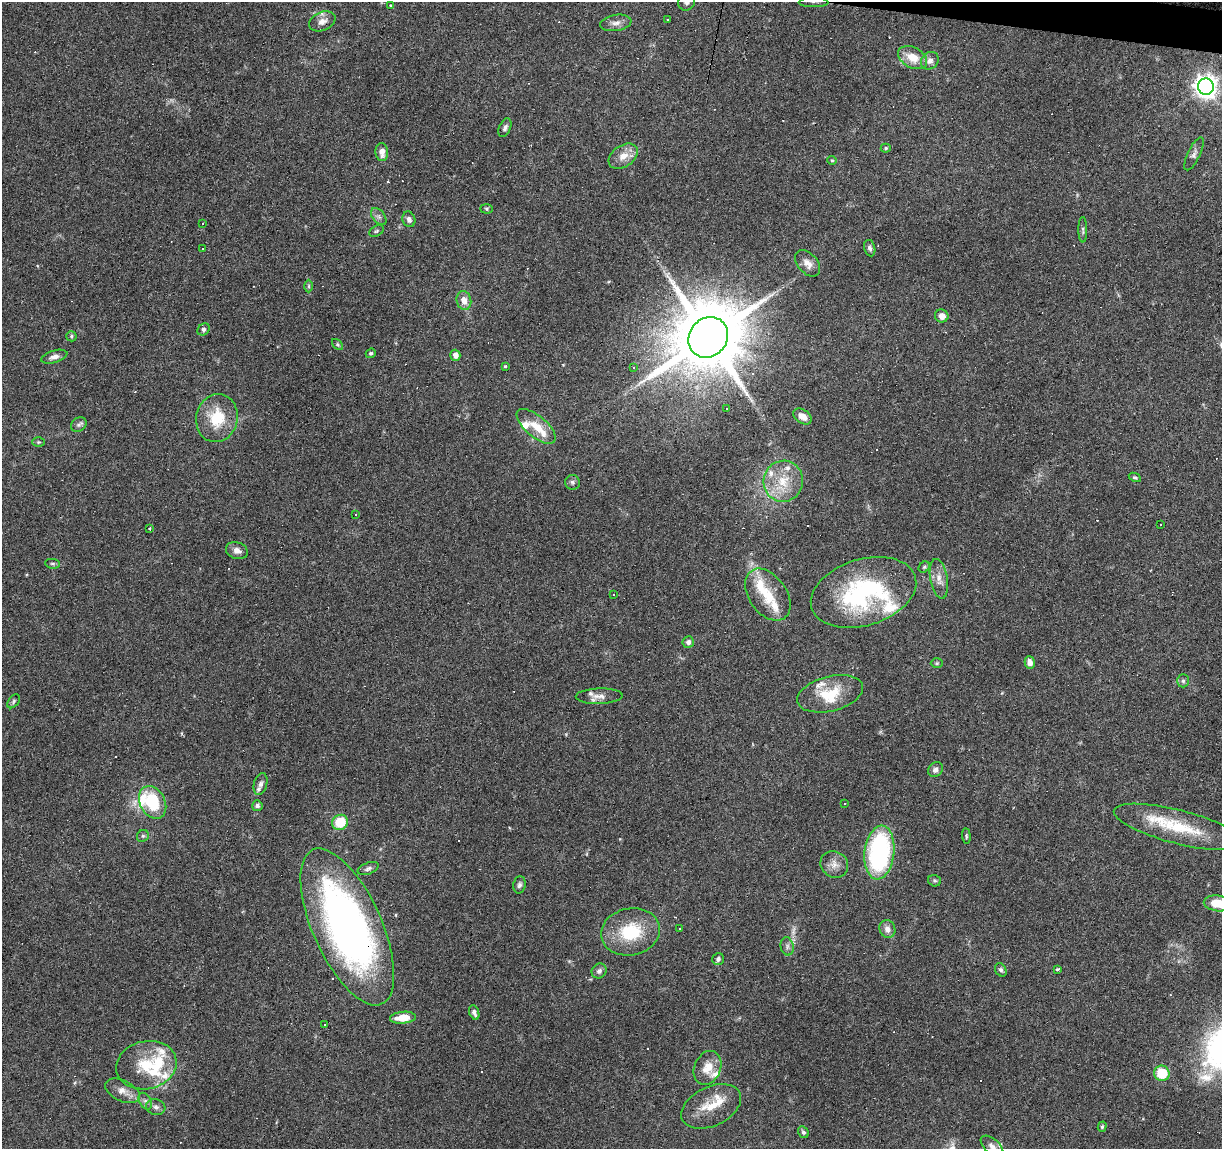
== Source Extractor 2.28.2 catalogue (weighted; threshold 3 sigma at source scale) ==
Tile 10 of 4 x 4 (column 2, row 3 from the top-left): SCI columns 1227-2446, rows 1429-2575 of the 4885 x 5090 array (HDU 1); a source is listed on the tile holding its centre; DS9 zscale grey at full resolution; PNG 1224 x 1151 px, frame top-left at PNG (2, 2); each listed source drawn as its Kron ellipse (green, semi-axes under 4 px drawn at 4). Shown black and unused: <1% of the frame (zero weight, under 3 of 6 exposures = <1% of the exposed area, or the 3 px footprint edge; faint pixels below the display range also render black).
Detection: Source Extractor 2.28.2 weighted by HDU 2 'WHT'; one run over the whole footprint, this tile lists its part. Background 0.0705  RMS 0.0045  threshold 0.0185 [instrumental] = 3 sigma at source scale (4.09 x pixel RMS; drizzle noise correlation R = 1.36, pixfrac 0.8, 0.0396/0.0396 arcsec/px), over >= 5 px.
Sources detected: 160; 1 too faint to see at this stretch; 40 cosmic-ray / hot-pixel residue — neither listed nor drawn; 20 inside a brighter listed object's ellipse — not listed separately; the other 99 listed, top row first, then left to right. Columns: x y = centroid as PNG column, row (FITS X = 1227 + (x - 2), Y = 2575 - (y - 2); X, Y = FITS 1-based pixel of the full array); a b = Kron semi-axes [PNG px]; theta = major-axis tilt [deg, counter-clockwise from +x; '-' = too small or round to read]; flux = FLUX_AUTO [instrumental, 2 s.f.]
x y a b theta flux
687 2 9 8 - 2.3
814 2 15 2 0 1.2
391 6 4 3 - 0.44
667 20 3 3 - 0.82
322 21 14 9 24 3.3
616 23 16 8 9 2.7
913 57 15 10 -28 6.4
930 61 9 8 - 2.2
1206 87 8 8 - 310
505 128 10 5 67 1.5
886 148 5 4 - 0.58
382 152 9 6 -85 3.3
1194 154 18 6 65 1.9
623 156 16 10 33 5.1
832 160 4 4 - 0.46
487 209 6 4 -2 0.61
379 217 10 6 -52 1.4
409 219 8 6 -71 1.6
202 223 3 2 - 0.45
1083 230 13 4 90 1.1
376 231 8 5 27 0.7
870 248 8 5 -76 1.2
203 249 3 2 - 0.47
808 263 15 10 -47 3.5
309 286 6 4 -90 0.63
464 300 9 7 -77 3.7
942 316 7 6 - 3.1
204 329 7 5 46 1
71 336 5 5 - 0.81
708 337 21 19 50 4500
337 344 7 4 -46 0.6
371 353 5 4 - 0.78
455 355 5 5 - 2.7
54 357 13 6 16 2.2
505 366 4 4 - 0.53
633 367 3 3 - 2.3
727 408 3 2 - 0.46
803 416 10 6 -33 3.9
217 418 24 20 78 16
79 425 8 6 38 1.2
536 426 24 10 -40 8.5
38 442 6 5 - 0.64
1135 477 6 4 -28 0.71
783 481 20 19 - 12
572 482 7 7 - 1.2
356 514 3 2 - 0.33
1160 524 3 3 - 0.77
150 528 3 3 - 1.6
237 551 11 8 -19 2.3
53 564 7 5 -6 0.76
924 567 6 5 - 0.66
939 579 20 8 -80 4
863 592 54 33 17 65
614 595 3 2 - 0.31
768 595 29 18 -55 12
688 642 6 5 - 1.4
937 663 6 5 - 0.64
1030 663 6 5 - 2.5
1183 681 6 5 - 0.92
830 694 34 17 14 15
599 696 23 8 1 3.1
14 701 8 5 52 0.84
936 770 8 6 38 1.9
261 784 11 6 75 1.7
153 802 17 12 -62 22
845 803 3 2 - 0.49
257 806 5 5 - 1.2
340 822 8 7 - 14
1178 827 66 17 -14 23
143 836 6 5 - 0.82
966 836 8 4 -86 0.64
879 852 27 15 83 63
834 864 14 13 - 3.8
368 868 11 5 21 1.4
934 881 6 5 - 0.77
519 885 9 6 80 1.2
1217 903 14 8 -9 8.3
347 927 84 34 -66 220
680 929 3 3 - 0.94
887 929 9 8 - 2.8
630 932 30 23 11 21
787 946 9 6 -78 1.4
718 959 6 5 - 1.3
1057 969 4 2 - 0.55
1001 970 7 5 -61 0.94
599 971 8 7 - 1.5
474 1013 8 4 -71 1.6
403 1018 13 6 5 7.1
324 1025 3 2 - 0.39
146 1065 30 24 13 18
707 1068 17 13 67 6.3
1162 1073 8 7 - 13
123 1091 18 10 -25 4.1
145 1101 9 6 -60 1.4
711 1106 32 19 25 11
156 1107 10 7 -17 1.8
1102 1127 5 4 - 0.71
803 1132 6 5 - 0.95
992 1146 13 7 -41 2.4
Overlapping masked pixels (flux is a lower limit): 2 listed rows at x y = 814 2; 347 927
Isophote crosses this tile's border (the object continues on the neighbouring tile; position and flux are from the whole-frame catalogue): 3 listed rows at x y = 687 2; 1217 903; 992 1146